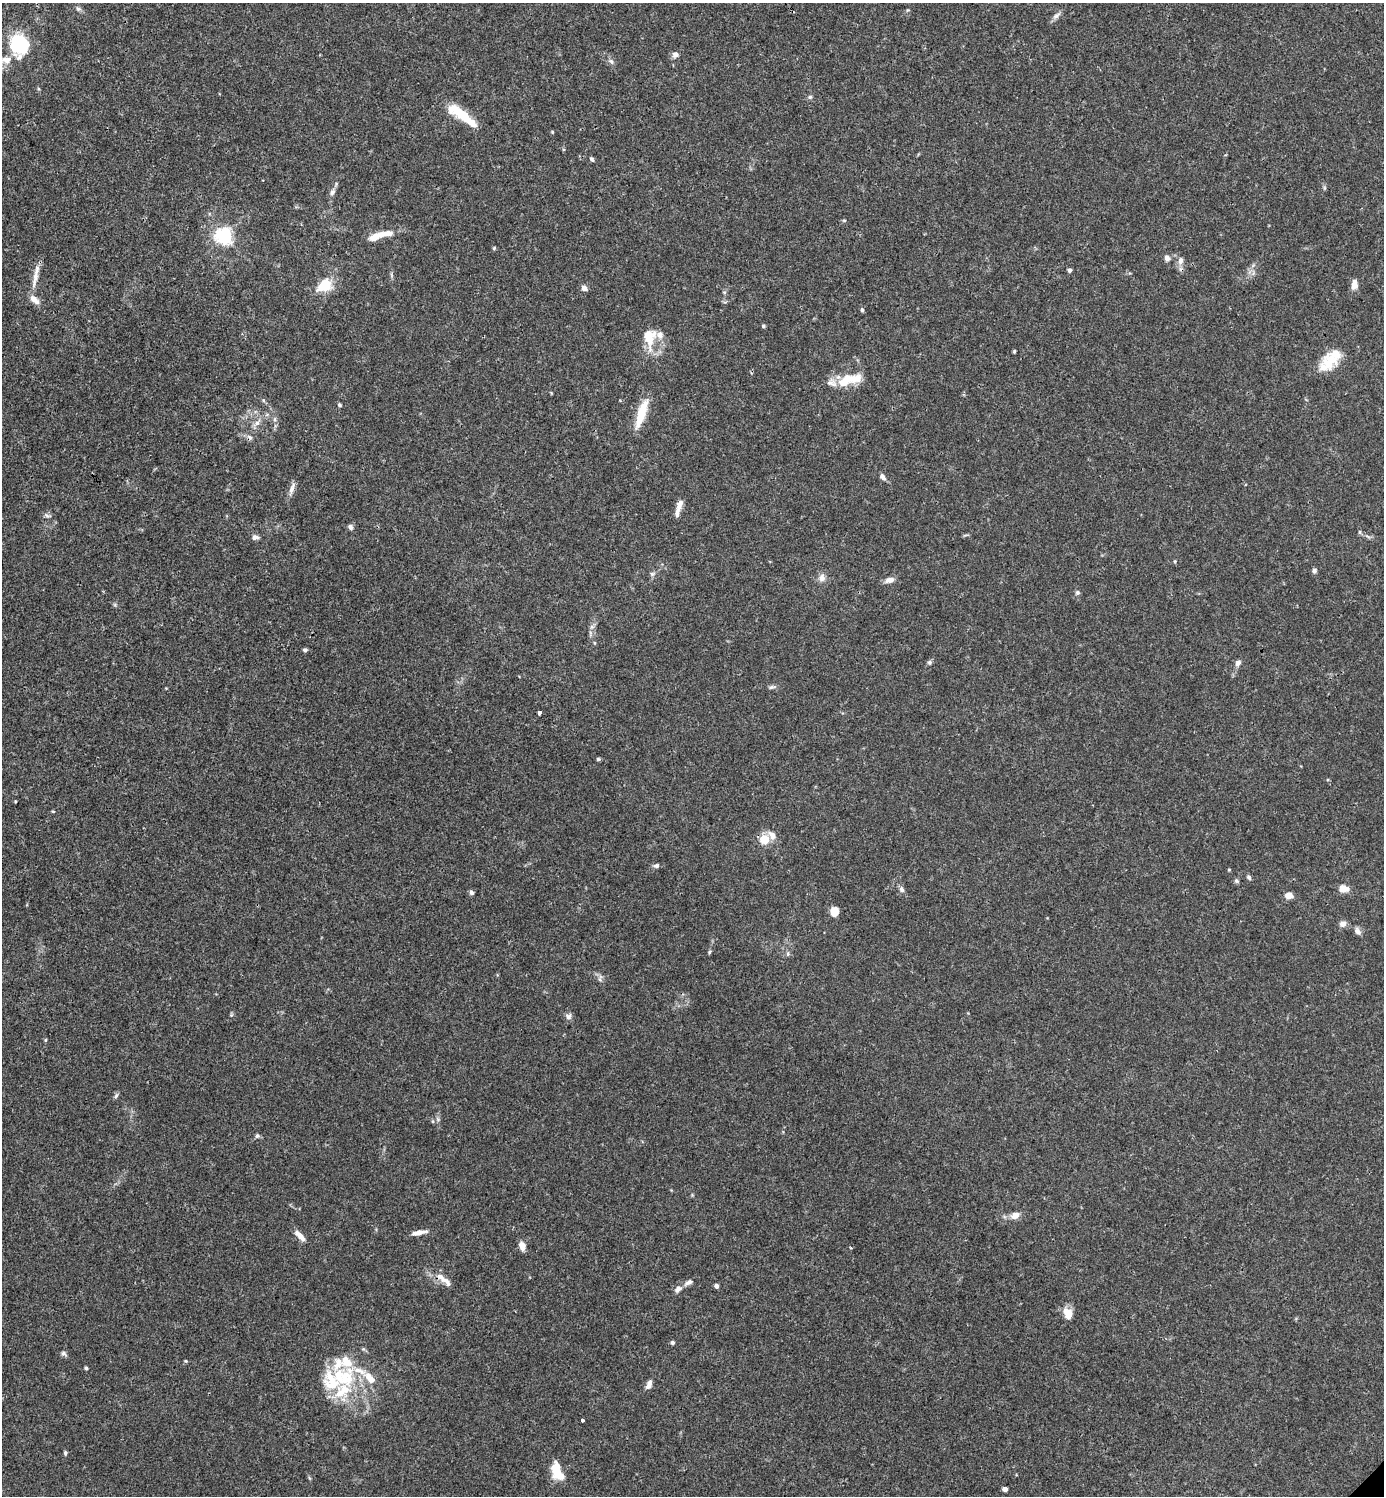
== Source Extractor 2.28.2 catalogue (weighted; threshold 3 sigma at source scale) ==
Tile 11 of 4 x 4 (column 3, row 3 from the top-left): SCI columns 3062-4443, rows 1495-2988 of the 5981 x 5982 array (HDU 1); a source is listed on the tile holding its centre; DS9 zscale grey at full resolution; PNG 1386 x 1498 px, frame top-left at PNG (2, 3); no overlay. Shown black and unused: <1% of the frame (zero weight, under 3 of 4 exposures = <1% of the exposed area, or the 3 px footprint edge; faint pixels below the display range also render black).
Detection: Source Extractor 2.28.2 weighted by HDU 2 'WHT'; one run over the whole footprint, this tile lists its part. Background 0.015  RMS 0.0022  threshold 0.00979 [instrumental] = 3 sigma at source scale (4.5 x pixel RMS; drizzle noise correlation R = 1.50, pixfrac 1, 0.05/0.05 arcsec/px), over >= 5 px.
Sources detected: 121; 1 cosmic-ray / hot-pixel residue — not listed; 22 inside a brighter listed object's ellipse — not listed separately; the other 98 listed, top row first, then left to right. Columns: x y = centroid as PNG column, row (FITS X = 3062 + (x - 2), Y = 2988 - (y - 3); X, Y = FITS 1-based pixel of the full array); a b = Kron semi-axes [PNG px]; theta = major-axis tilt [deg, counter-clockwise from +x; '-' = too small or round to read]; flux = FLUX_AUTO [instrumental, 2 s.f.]
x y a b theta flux
78 9 7 6 - 0.58
908 10 6 3 33 0.24
1056 16 12 6 39 0.88
19 44 13 10 -70 28
675 54 7 7 - 1
6 60 14 9 0 2.1
611 61 8 6 -71 0.61
810 97 6 5 - 0.4
469 121 33 10 -43 5.2
552 132 4 4 - 0.21
592 159 6 4 -53 0.4
332 192 10 6 57 0.79
844 220 6 4 -1 0.25
224 236 6 6 - 87
375 237 18 8 23 2.3
494 248 5 4 - 0.26
1167 258 6 5 - 1.1
1180 261 10 7 82 1.1
37 269 21 7 79 1.9
1070 270 4 4 - 0.55
391 275 7 4 -72 0.34
1354 284 12 7 85 1.6
324 285 23 16 34 5.1
584 288 6 6 - 0.93
724 292 6 3 -18 0.25
34 299 11 6 -45 2.1
862 310 5 4 - 0.41
763 326 4 4 - 0.35
649 338 28 15 88 5.3
1014 351 4 3 - 0.25
1330 361 22 19 50 4.8
856 378 24 13 9 3.5
832 383 15 10 -16 1.6
339 405 5 4 - 0.33
641 413 36 9 72 5.6
275 419 6 4 72 0.36
257 423 8 6 29 0.91
882 477 10 6 -52 0.71
292 489 17 6 72 1.1
680 505 17 6 70 1.6
47 515 12 4 -20 0.51
351 527 7 5 -68 0.61
1360 532 6 4 -89 0.3
255 537 8 6 4 0.84
1314 571 7 6 - 0.53
652 574 7 5 -45 0.46
822 578 9 9 - 1.2
890 580 11 6 17 1.2
1077 593 7 6 - 0.44
590 633 9 3 85 0.49
305 650 5 4 - 0.45
929 662 6 6 - 0.44
1238 663 9 6 52 0.86
772 687 9 5 10 0.51
539 712 4 3 - 1.3
598 759 5 4 - 0.29
15 801 3 2 - 0.23
53 811 5 3 - 0.2
764 840 10 9 - 3.2
656 866 8 5 7 0.6
1229 870 5 3 - 0.2
1249 877 7 5 -48 0.47
1236 881 6 5 - 0.41
902 889 8 6 -62 0.7
1343 889 10 7 -6 2.5
471 892 6 5 - 0.51
1289 895 8 6 -1 1.8
835 911 9 8 - 2.8
1343 924 8 7 - 1.1
1358 931 10 7 -54 0.89
709 952 5 4 - 0.31
788 954 6 4 -72 0.32
600 979 9 6 80 0.64
568 1016 9 8 - 0.71
45 1040 5 4 - 0.24
116 1096 8 5 62 0.44
438 1119 7 5 -47 0.47
257 1136 6 6 - 0.43
1015 1215 11 8 27 1.5
421 1232 19 5 5 1.2
300 1236 15 6 -48 1.9
522 1246 9 6 -68 1.7
851 1248 4 3 - 0.18
443 1279 29 8 -38 2.4
689 1282 12 6 27 0.94
716 1286 4 4 - 0.75
678 1289 11 7 40 0.95
1068 1313 14 10 -66 2.4
672 1342 4 4 - 0.49
63 1353 8 5 -31 0.52
186 1361 5 4 - 0.26
86 1368 4 3 - 0.34
345 1377 35 28 88 14
649 1384 11 6 68 1.2
582 1420 3 3 - 0.5
65 1453 5 4 - 0.4
556 1469 19 10 87 4
1005 1489 4 4 - 1.5